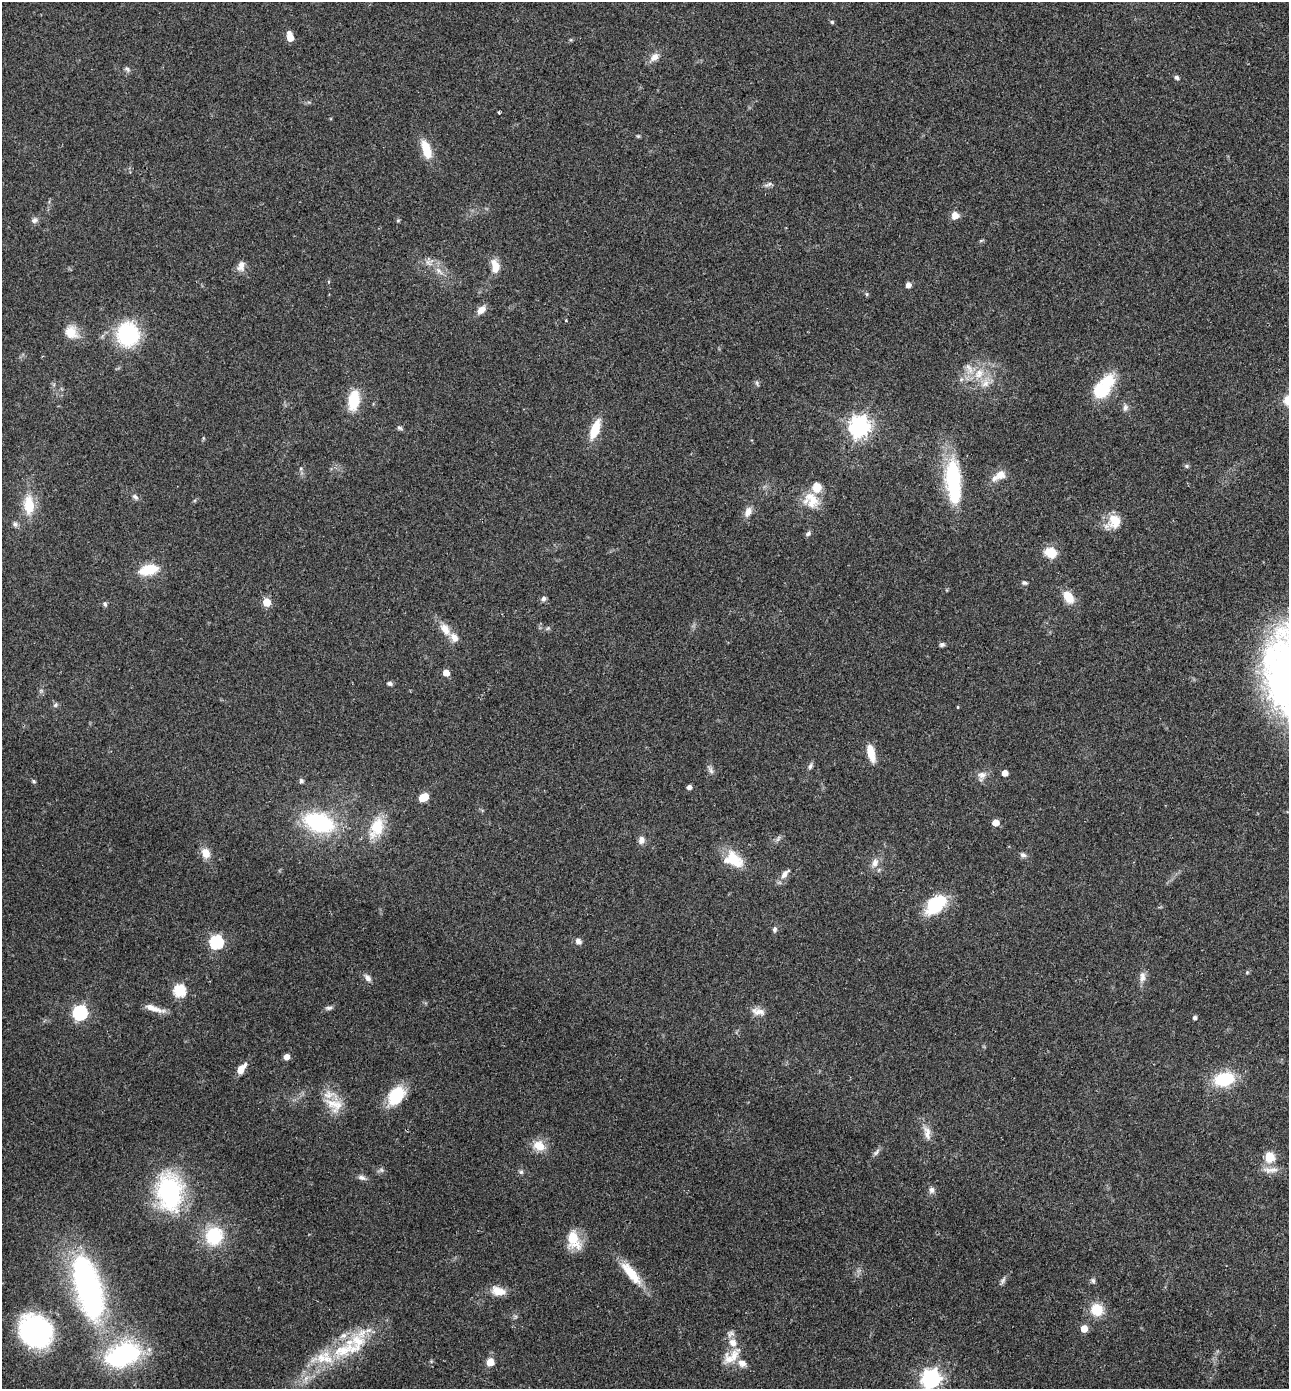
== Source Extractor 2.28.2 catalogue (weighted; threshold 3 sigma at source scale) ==
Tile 6 of 4 x 4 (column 2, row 2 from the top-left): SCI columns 1483-2769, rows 2804-4190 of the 5672 x 5603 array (HDU 1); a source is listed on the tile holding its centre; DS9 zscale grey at full resolution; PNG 1291 x 1391 px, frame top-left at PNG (2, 2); no overlay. Shown black and unused: <1% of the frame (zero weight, under 2 of 3 exposures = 3% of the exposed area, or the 3 px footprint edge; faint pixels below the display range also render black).
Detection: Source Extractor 2.28.2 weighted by HDU 2 'WHT'; one run over the whole footprint, this tile lists its part. Background 0.0859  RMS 0.0077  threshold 0.0346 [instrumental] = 3 sigma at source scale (4.5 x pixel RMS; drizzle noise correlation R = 1.50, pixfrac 1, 0.05/0.05 arcsec/px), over >= 5 px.
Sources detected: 132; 1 too faint to see at this stretch — not listed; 12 inside a brighter listed object's ellipse — not listed separately; the other 119 listed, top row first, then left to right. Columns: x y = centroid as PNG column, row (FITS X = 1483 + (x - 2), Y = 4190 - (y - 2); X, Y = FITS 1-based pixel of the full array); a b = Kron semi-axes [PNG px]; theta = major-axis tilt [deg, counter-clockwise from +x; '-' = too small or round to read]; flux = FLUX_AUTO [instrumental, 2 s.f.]
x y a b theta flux
832 22 5 5 - 1
290 38 6 5 - 12
654 57 14 9 45 5.4
127 69 8 6 -41 1.8
1177 77 6 5 - 1.7
499 112 4 3 - 0.79
426 149 21 9 -71 16
768 184 14 4 24 2.2
955 215 9 8 - 5.8
34 220 9 7 27 2.5
398 220 6 4 1 0.84
981 240 6 4 19 0.87
241 266 14 10 73 5
495 266 14 8 -78 10
439 271 13 6 -50 4.8
908 285 5 4 - 5.2
867 294 5 5 - 1
481 310 12 7 45 5.7
566 321 3 3 - 0.85
71 332 18 15 -58 12
128 334 23 21 86 61
979 374 17 12 52 13
757 383 9 3 -68 1.2
1104 387 32 16 52 36
354 400 26 14 81 20
1288 400 12 11 - 11
1125 408 10 7 73 2.7
859 427 7 7 - 480
400 428 8 5 -21 1.4
595 429 22 8 68 19
1187 466 6 5 - 1.3
301 469 7 5 70 1.5
1000 474 13 11 21 6.8
953 482 48 15 -85 66
135 497 9 6 -36 2.2
811 500 24 19 -49 17
29 505 25 13 -87 19
748 512 14 8 62 5.3
1114 522 20 16 42 15
15 524 9 6 -53 2.2
808 534 8 5 39 1.7
1051 553 12 10 -22 15
148 570 21 10 12 22
1024 583 7 5 -11 1.5
1069 597 13 9 -56 14
543 599 6 6 - 2.3
267 602 5 5 - 23
105 604 8 5 -70 1.5
548 628 6 4 45 1.2
445 629 19 10 -59 9.4
942 645 6 5 - 1.7
446 673 5 4 - 11
389 683 6 5 - 1.9
55 705 7 6 - 1.6
957 707 4 3 - 0.62
871 753 21 8 -76 11
810 766 9 5 66 2
711 770 13 6 -61 2.6
1005 773 5 5 - 7.2
982 775 13 10 67 5.1
34 781 6 4 -23 1.1
301 781 6 6 - 1.8
689 787 4 4 - 3.4
423 797 7 5 22 27
319 822 28 17 -17 80
996 822 5 5 - 9.8
377 827 26 15 68 24
778 839 8 4 53 1.7
641 840 9 7 89 3.9
206 853 13 10 -67 7.8
1023 855 9 6 -25 2.3
734 860 27 17 -31 20
875 863 13 9 80 5.3
785 874 16 7 48 5
936 904 24 15 42 37
775 929 8 6 78 1.8
578 941 8 7 - 3
216 942 6 6 - 110
1247 972 5 5 - 0.92
1142 977 16 7 85 4.8
368 978 11 7 -51 3.3
179 991 6 6 - 78
154 1008 28 7 -17 7.9
329 1008 10 5 5 2
758 1012 18 9 -9 6
80 1013 7 6 - 130
1195 1017 4 4 - 2.2
286 1057 5 4 - 7
241 1069 13 6 51 8.4
1224 1079 19 13 14 39
396 1095 17 11 58 39
334 1105 27 21 -40 18
927 1133 21 9 -79 6.8
539 1146 16 13 -29 11
876 1152 12 5 50 2.4
1269 1157 5 5 - 45
381 1170 6 6 - 1.7
1271 1170 25 7 2 6.3
521 1172 6 6 - 1.5
362 1177 10 6 -13 2.7
932 1190 9 7 -90 2.8
169 1192 45 29 -84 86
214 1236 19 18 - 36
573 1240 25 15 -75 17
631 1273 38 11 -51 19
1003 1280 10 6 52 2.2
1093 1281 7 6 - 1.6
88 1288 73 27 -75 200
498 1291 17 10 -14 9.7
1097 1310 12 11 - 20
1084 1329 5 5 - 13
35 1332 30 26 -45 130
731 1334 11 8 31 3.2
345 1350 50 21 18 45
123 1355 43 27 23 93
734 1356 28 12 65 12
490 1362 5 5 - 18
306 1378 8 5 45 2.9
931 1379 8 7 - 360
Isophote crosses this tile's border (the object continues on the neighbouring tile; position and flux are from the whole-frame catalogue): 2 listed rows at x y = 1288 400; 931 1379